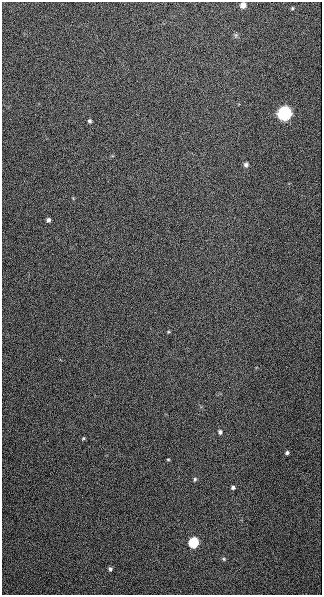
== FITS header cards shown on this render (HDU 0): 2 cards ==
NAXIS1  =                  320
NAXIS2  =                  593

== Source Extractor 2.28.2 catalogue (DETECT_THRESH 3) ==
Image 320 x 593 px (HDU 0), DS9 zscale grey, 1 PNG px = 1 image px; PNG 324 x 597 px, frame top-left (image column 1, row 593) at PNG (2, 2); no overlay
Background 1360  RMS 15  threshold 46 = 3 sigma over >= 5 px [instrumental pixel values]
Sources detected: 16; all 16 listed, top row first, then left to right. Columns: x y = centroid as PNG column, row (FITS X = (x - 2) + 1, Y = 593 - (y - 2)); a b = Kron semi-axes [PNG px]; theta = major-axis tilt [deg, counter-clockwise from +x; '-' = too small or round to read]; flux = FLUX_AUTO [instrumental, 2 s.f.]
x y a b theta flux
243 5 5 5 - 8000
292 8 4 4 - 1100
236 35 7 4 -89 1700
284 113 6 6 - 410000
89 121 4 4 - 2100
246 164 6 5 - 2500
48 220 4 4 - 2600
220 432 6 5 - 2500
83 438 5 4 - 1200
287 453 5 4 - 2300
168 459 4 3 - 1100
195 479 5 4 - 1600
233 488 5 4 - 2200
193 543 6 6 - 93000
224 559 5 4 - 1400
110 569 4 4 - 2200
At the frame edge (FLAGS 8, measured only in part): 1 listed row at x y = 243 5